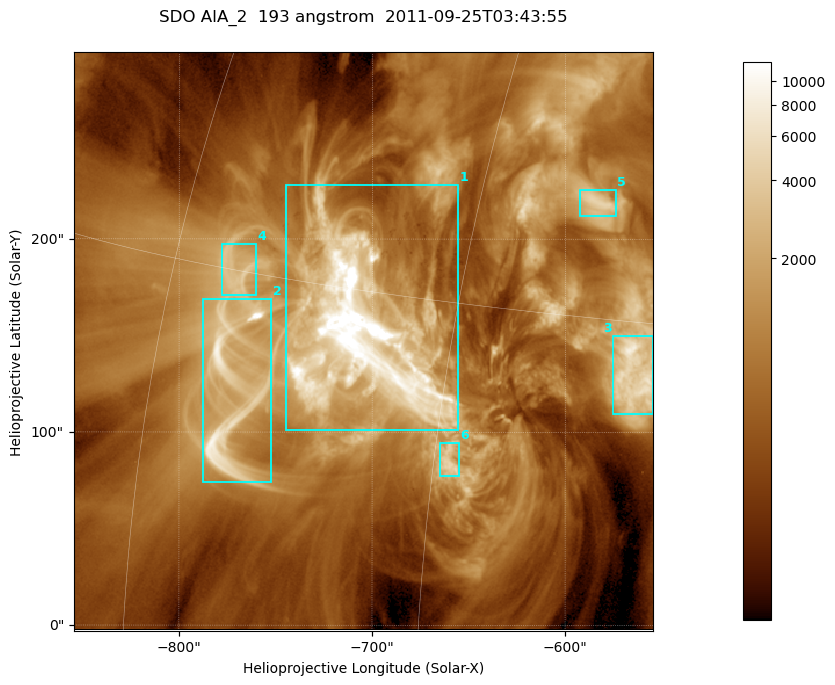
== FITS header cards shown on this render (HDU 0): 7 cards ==
TELESCOP= 'SDO     '           /
INSTRUME= 'AIA_2   '           /
WAVELNTH=                  193 /
WAVEUNIT= 'angstrom'           /
DATE-OBS= '2011-09-25T03:43:55.84' /
CTYPE1  = 'HPLN-TAN'           /
CTYPE2  = 'HPLT-TAN'           /

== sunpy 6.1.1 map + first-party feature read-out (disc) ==
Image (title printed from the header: SDO AIA_2  193 angstrom  2011-09-25T03:43:55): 499 x 499 px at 0.601 arcsec/px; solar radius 957 arcsec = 1592 px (partial field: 3.1% of the solar disc is inside the frame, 100% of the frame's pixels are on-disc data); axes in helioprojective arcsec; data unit not stated in the header (colour bar unlabelled)
Orientation: roll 0.0578 deg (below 1 deg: not rotated)
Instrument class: DISC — disc imager (sunpy class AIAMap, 193 A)
Bright regions (active regions / flare kernels): reference = the on-disc median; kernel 5 px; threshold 5 sigma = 2225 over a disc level ~662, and >= 1.15x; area >= 249 px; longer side >= 6 px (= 3.6 arcsec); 6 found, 6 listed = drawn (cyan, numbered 1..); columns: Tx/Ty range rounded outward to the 2 arcsec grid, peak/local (2 s.f.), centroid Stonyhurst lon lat
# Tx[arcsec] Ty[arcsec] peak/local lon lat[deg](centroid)
1 -746..-654 100..228 44 -49 +14
2 -788..-752 74..170 13 -55 +11
3 -576..-554 110..150 11 -37 +13
4 -778..-760 170..198 5.5 -56 +15
5 -594..-574 212..226 6.8 -40 +19
6 -666..-654 76..96 6.8 -44 +10